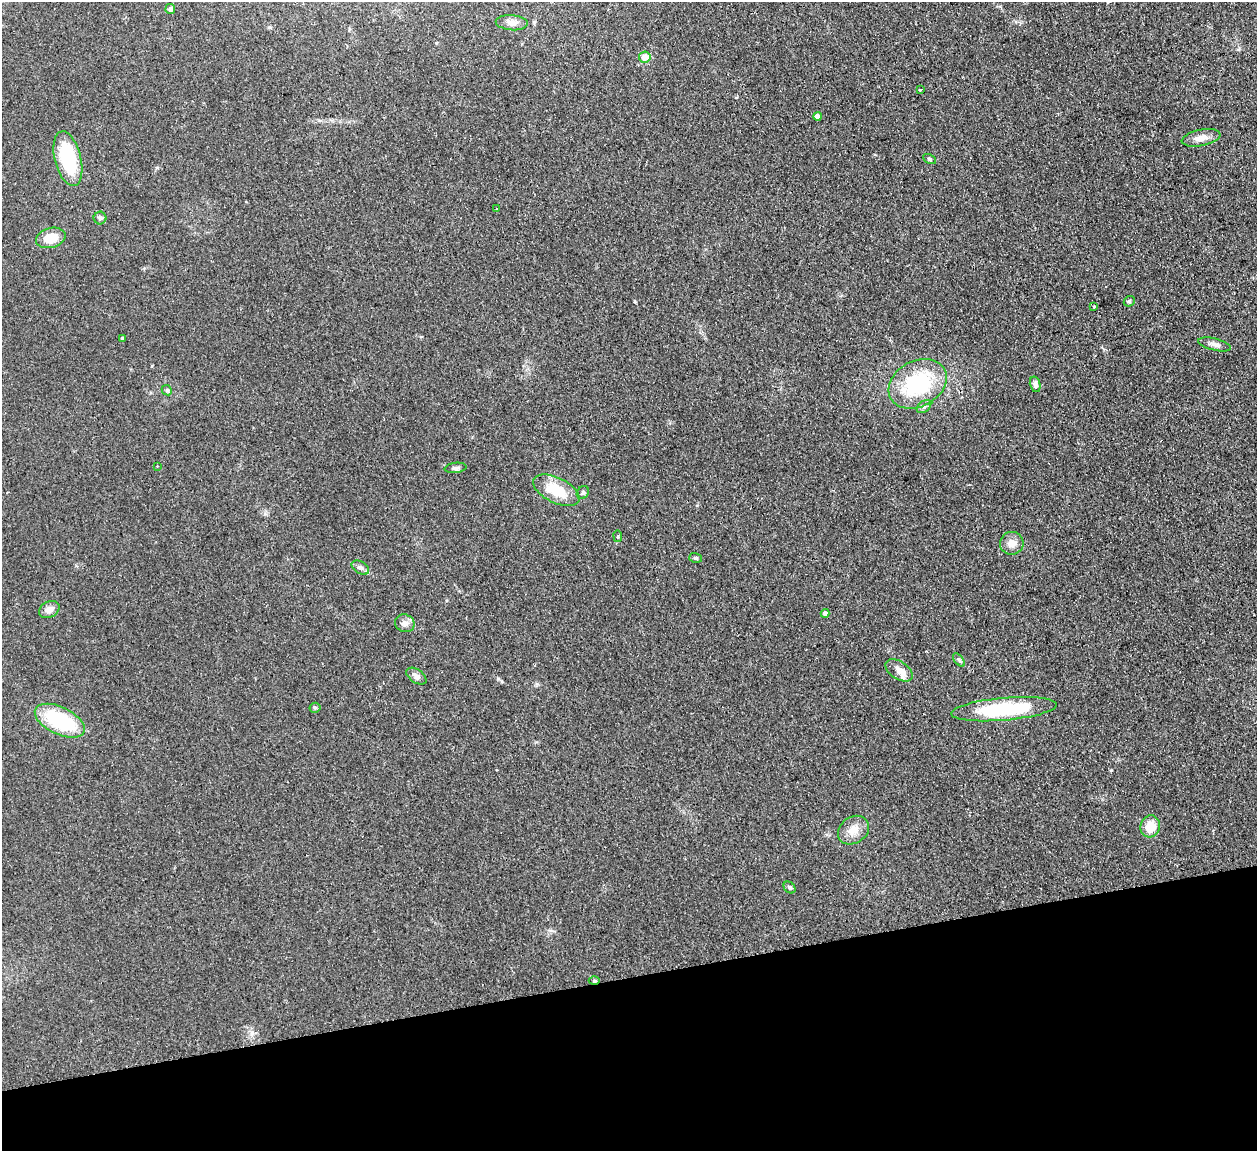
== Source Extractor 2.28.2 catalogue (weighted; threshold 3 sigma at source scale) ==
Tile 14 of 4 x 4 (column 2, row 4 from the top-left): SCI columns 1313-2567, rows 160-1308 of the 5132 x 5031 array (HDU 1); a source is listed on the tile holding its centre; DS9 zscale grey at full resolution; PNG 1259 x 1153 px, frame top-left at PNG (2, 2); each listed source drawn as its Kron ellipse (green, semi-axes under 4 px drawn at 4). Shown black and unused: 15% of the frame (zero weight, under 2 of 3 exposures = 3% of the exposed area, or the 3 px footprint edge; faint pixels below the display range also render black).
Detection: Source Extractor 2.28.2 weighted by HDU 2 'WHT'; one run over the whole footprint, this tile lists its part. Background 0.136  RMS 0.011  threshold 0.0505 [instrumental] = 3 sigma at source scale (4.5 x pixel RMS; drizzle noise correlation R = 1.50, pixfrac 1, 0.05/0.05 arcsec/px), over >= 5 px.
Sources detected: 41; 1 inside a brighter listed object's ellipse — not listed separately; the other 40 listed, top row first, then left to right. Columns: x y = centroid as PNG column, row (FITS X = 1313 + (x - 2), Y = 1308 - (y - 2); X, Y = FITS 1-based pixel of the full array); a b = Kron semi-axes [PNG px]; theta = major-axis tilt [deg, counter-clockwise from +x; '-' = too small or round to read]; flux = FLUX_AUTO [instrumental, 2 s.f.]
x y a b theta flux
170 9 5 5 - 2.9
512 23 16 7 -4 6.7
645 57 6 5 - 12
920 89 3 2 - 1.1
818 116 4 4 - 8.6
1201 138 19 8 11 10
68 159 28 13 -76 66
929 159 7 4 -28 1.8
497 209 3 3 - 1.1
100 218 6 6 - 2.4
51 238 15 10 15 19
1129 301 6 5 - 1.8
1094 306 4 3 - 1.9
122 338 4 4 - 1.6
1215 344 17 6 -13 5.3
918 384 31 22 29 96
1035 384 8 5 -76 4.4
167 390 5 4 - 1.6
924 407 8 5 38 2.9
157 466 2 2 - 0.66
456 468 11 5 8 2.7
556 490 25 12 -26 33
583 493 7 5 56 2.3
618 536 6 3 -82 1.3
1012 543 12 11 - 8.7
696 558 6 5 - 1.9
360 568 9 6 -31 3.7
49 609 11 8 29 6.7
825 613 4 4 - 5.8
405 623 10 9 - 6
959 660 8 4 -54 2.2
899 670 15 9 -32 9.7
416 676 11 6 -34 5.1
315 708 5 5 - 1.5
1004 709 53 11 5 88
60 721 27 13 -26 80
1150 826 11 9 75 21
853 830 16 13 35 13
790 887 7 5 -45 2
594 981 5 3 - 1.3